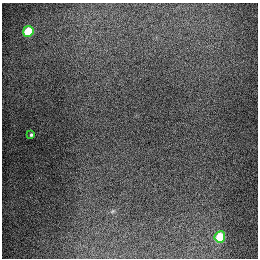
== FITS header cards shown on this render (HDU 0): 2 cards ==
NAXIS1  =                  256
NAXIS2  =                  256

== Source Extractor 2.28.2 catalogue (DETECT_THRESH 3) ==
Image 256 x 256 px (HDU 0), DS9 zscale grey, 1 PNG px = 1 image px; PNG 260 x 260 px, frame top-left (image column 1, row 256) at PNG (2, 3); each listed source drawn as its Kron ellipse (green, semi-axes under 4 px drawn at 4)
Background 1290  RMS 26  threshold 79.3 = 3 sigma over >= 5 px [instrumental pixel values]
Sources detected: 3; all 3 listed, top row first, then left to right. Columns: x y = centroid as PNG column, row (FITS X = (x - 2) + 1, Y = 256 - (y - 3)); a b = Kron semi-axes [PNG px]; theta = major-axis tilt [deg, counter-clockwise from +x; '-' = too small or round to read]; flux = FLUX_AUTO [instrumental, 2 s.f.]
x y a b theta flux
28 31 5 5 - 93000
31 135 3 3 - 2400
220 237 5 5 - 70000